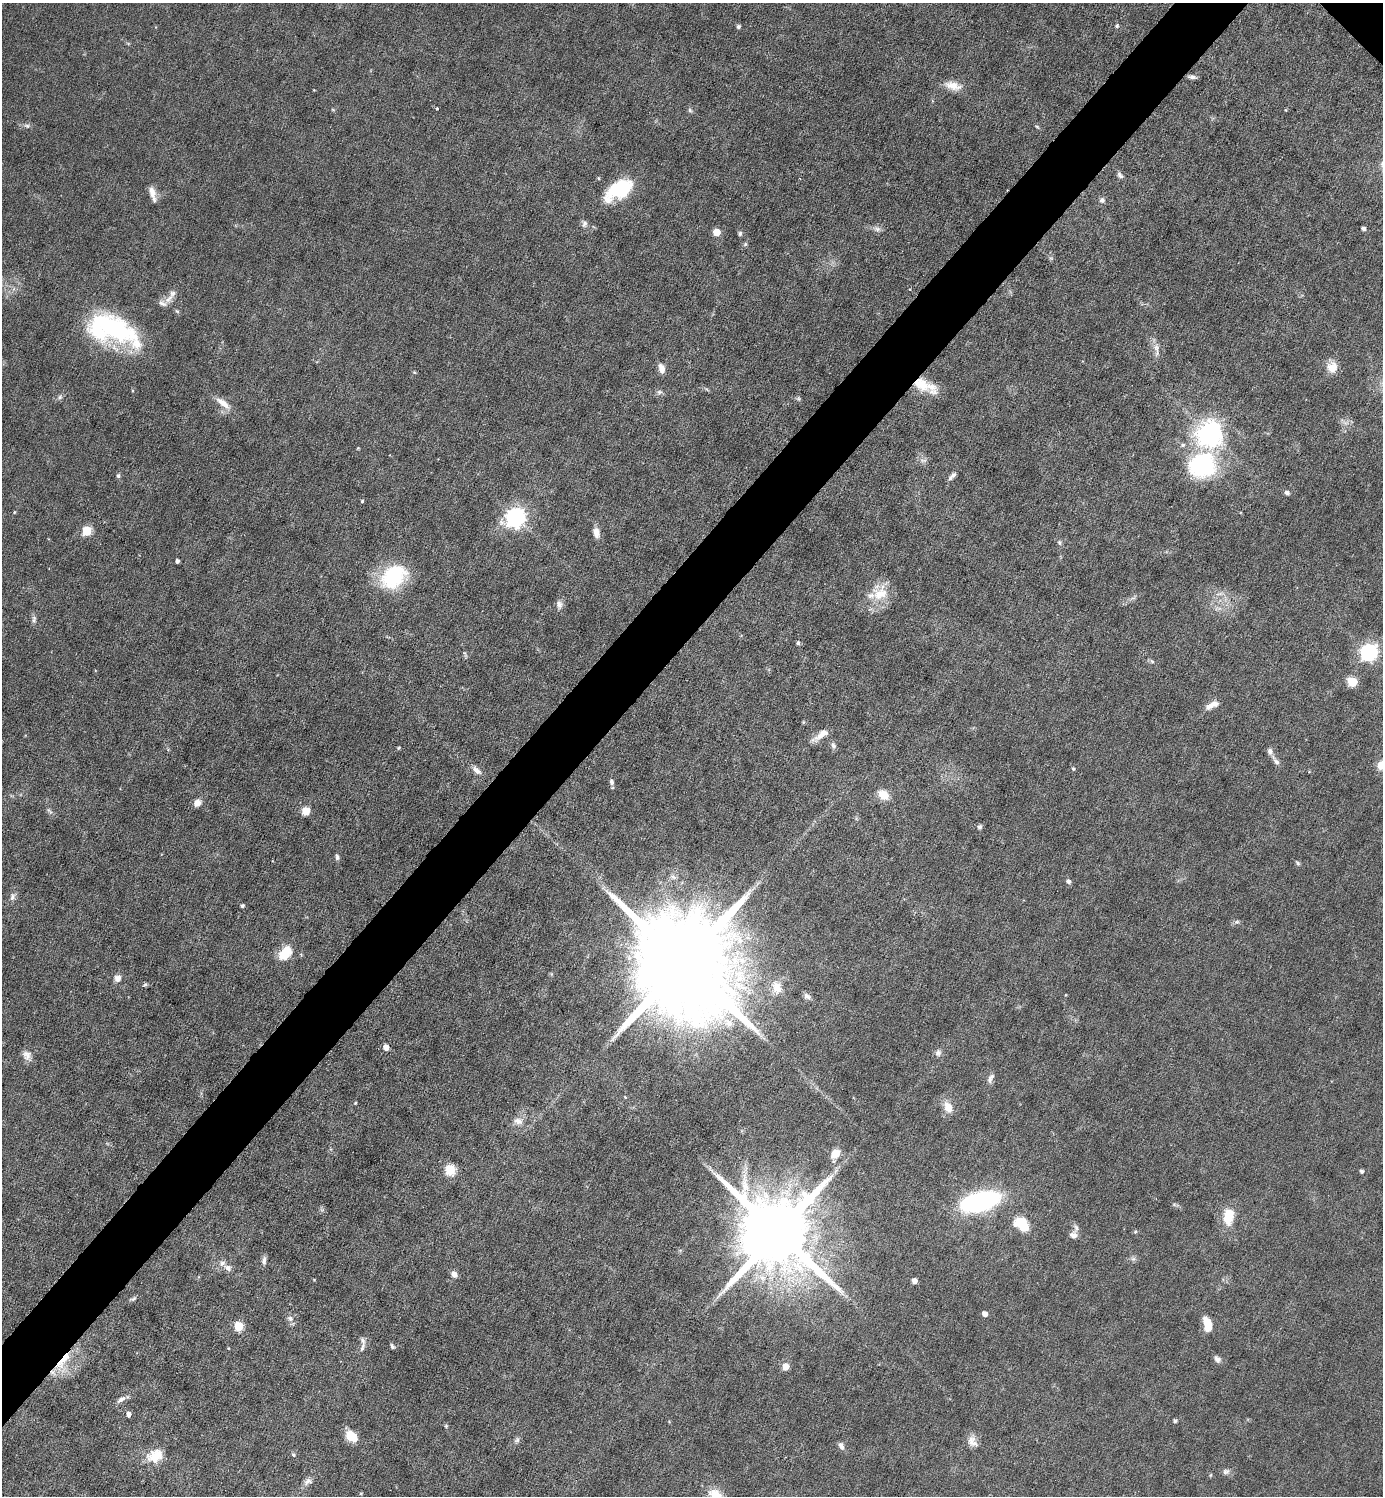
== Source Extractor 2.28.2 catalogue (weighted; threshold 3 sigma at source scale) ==
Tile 7 of 4 x 4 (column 3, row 2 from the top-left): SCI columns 3063-4443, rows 2991-4484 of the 5980 x 5979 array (HDU 1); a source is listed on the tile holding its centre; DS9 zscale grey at full resolution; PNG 1385 x 1498 px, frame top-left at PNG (2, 3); no overlay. Shown black and unused: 5% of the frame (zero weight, under 3 of 6 exposures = <1% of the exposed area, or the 3 px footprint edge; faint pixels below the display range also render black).
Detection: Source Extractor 2.28.2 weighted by HDU 2 'WHT'; one run over the whole footprint, this tile lists its part. Background 0.0451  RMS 0.005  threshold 0.0203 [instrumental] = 3 sigma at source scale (4.09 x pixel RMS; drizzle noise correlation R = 1.36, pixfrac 0.8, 0.05/0.05 arcsec/px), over >= 5 px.
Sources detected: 138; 9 inside a brighter listed object's ellipse — not listed separately; the other 129 listed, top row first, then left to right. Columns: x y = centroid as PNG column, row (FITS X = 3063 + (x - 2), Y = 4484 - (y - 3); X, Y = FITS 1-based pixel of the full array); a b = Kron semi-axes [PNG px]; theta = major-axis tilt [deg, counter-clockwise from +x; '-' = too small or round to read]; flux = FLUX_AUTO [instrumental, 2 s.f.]
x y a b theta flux
1117 26 5 4 - 0.79
738 27 5 5 - 0.89
1192 77 11 5 -9 1.3
953 86 23 10 -15 5.7
437 109 3 3 - 0.56
333 110 6 3 -19 0.5
690 110 6 5 - 0.88
1286 110 4 3 - 0.37
27 126 8 5 -28 1.2
1037 127 6 3 -3 0.53
1120 175 10 6 -56 1.5
598 178 5 3 - 0.42
619 190 33 16 33 25
152 192 17 8 -72 3.7
1102 200 7 7 - 1.4
584 224 10 7 72 1.5
877 229 10 6 -10 1.8
1363 229 4 4 - 1.5
716 232 5 5 - 7.7
740 234 6 5 - 0.91
745 244 6 5 - 0.73
169 299 16 6 49 3.5
112 327 61 23 -30 61
1156 348 12 7 -76 3.1
1332 367 13 12 - 5.7
661 368 11 6 -73 3.5
414 372 5 4 - 0.57
921 384 23 16 -39 12
659 392 8 6 1 1.2
60 397 7 5 47 1.1
223 403 22 8 -39 5
1210 434 9 8 - 440
358 448 4 3 - 0.42
924 460 10 4 0 1.3
1202 465 32 28 19 46
118 476 6 5 - 0.88
950 478 8 6 35 1.3
1287 493 5 5 - 1.8
362 501 4 3 - 0.67
14 512 5 4 - 0.46
515 517 8 7 - 230
86 531 5 5 - 23
596 532 11 7 -77 3.8
1059 542 6 6 - 1
177 561 4 4 - 1.4
393 576 32 23 38 32
880 593 25 20 26 12
559 604 12 8 -79 2.2
34 619 11 6 86 1.5
798 643 4 3 - 1.1
1369 652 7 7 - 150
465 653 10 3 -69 0.74
1152 662 6 4 -3 0.77
1352 682 6 5 - 22
1209 706 13 8 31 2.9
820 736 26 8 29 4.5
833 745 8 6 -64 1.5
398 748 5 3 - 0.46
1270 751 10 6 -83 1.9
1276 761 11 6 -42 1.8
1381 765 11 10 - 4.7
1073 769 4 4 - 0.67
477 771 14 7 -40 2.6
612 782 8 5 -72 1.4
883 795 12 9 -40 6.8
197 803 9 7 43 3.1
49 811 12 3 -45 0.97
306 811 8 7 - 5.2
980 827 6 5 - 1.1
337 857 7 5 -83 1.1
1298 863 8 4 -51 0.81
1068 881 5 5 - 1.5
12 897 11 7 82 1.9
242 906 4 3 - 1.1
1237 922 7 4 0 0.86
283 955 13 10 -15 7.7
682 962 58 22 -46 18000
117 978 9 8 - 2.7
145 984 7 5 16 0.79
777 988 17 11 -70 5.7
1065 995 4 2 - 0.33
807 996 9 7 -43 1.5
386 1047 5 4 - 3.8
938 1053 9 8 - 1.7
27 1055 13 10 -72 3
990 1078 14 6 61 2
625 1097 5 3 - 0.4
355 1103 4 3 - 0.47
948 1107 15 10 -66 5.7
518 1121 13 9 -12 3.3
835 1154 11 8 45 6.3
450 1170 6 5 - 31
1362 1171 4 4 - 1.1
980 1202 31 14 15 90
1174 1204 6 4 -19 0.74
1228 1216 16 10 83 12
1022 1225 16 11 -40 14
1076 1228 10 7 -64 1.7
777 1233 27 18 -46 7000
1073 1235 9 8 - 2.2
1133 1259 7 4 18 0.98
264 1260 12 5 87 1.6
228 1268 10 7 -35 2.2
454 1274 8 6 -60 2.4
314 1280 4 3 - 0.37
914 1281 4 4 - 3.2
133 1299 9 5 28 0.97
985 1314 4 4 - 2.9
290 1318 9 8 - 2
1207 1324 14 7 -76 8.5
238 1326 5 5 - 22
392 1346 7 4 -58 0.93
362 1347 16 6 69 2.4
228 1348 4 3 - 0.36
1217 1359 9 7 -51 1.9
63 1361 34 9 52 12
785 1366 5 5 - 6.5
121 1399 14 6 31 2.4
128 1414 5 5 - 2.2
1175 1421 4 4 - 0.91
446 1426 5 4 - 0.59
351 1436 11 8 -46 11
517 1440 8 5 72 1.2
972 1441 16 11 -62 3.8
841 1446 10 6 -66 1.9
293 1455 6 5 - 0.71
155 1456 21 16 22 9.5
1226 1472 10 7 23 1.6
308 1481 11 8 27 2.2
Overlapping masked pixels (flux is a lower limit): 2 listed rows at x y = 921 384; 63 1361
Isophote crosses this tile's border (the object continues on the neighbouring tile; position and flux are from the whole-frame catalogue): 1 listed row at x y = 1381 765